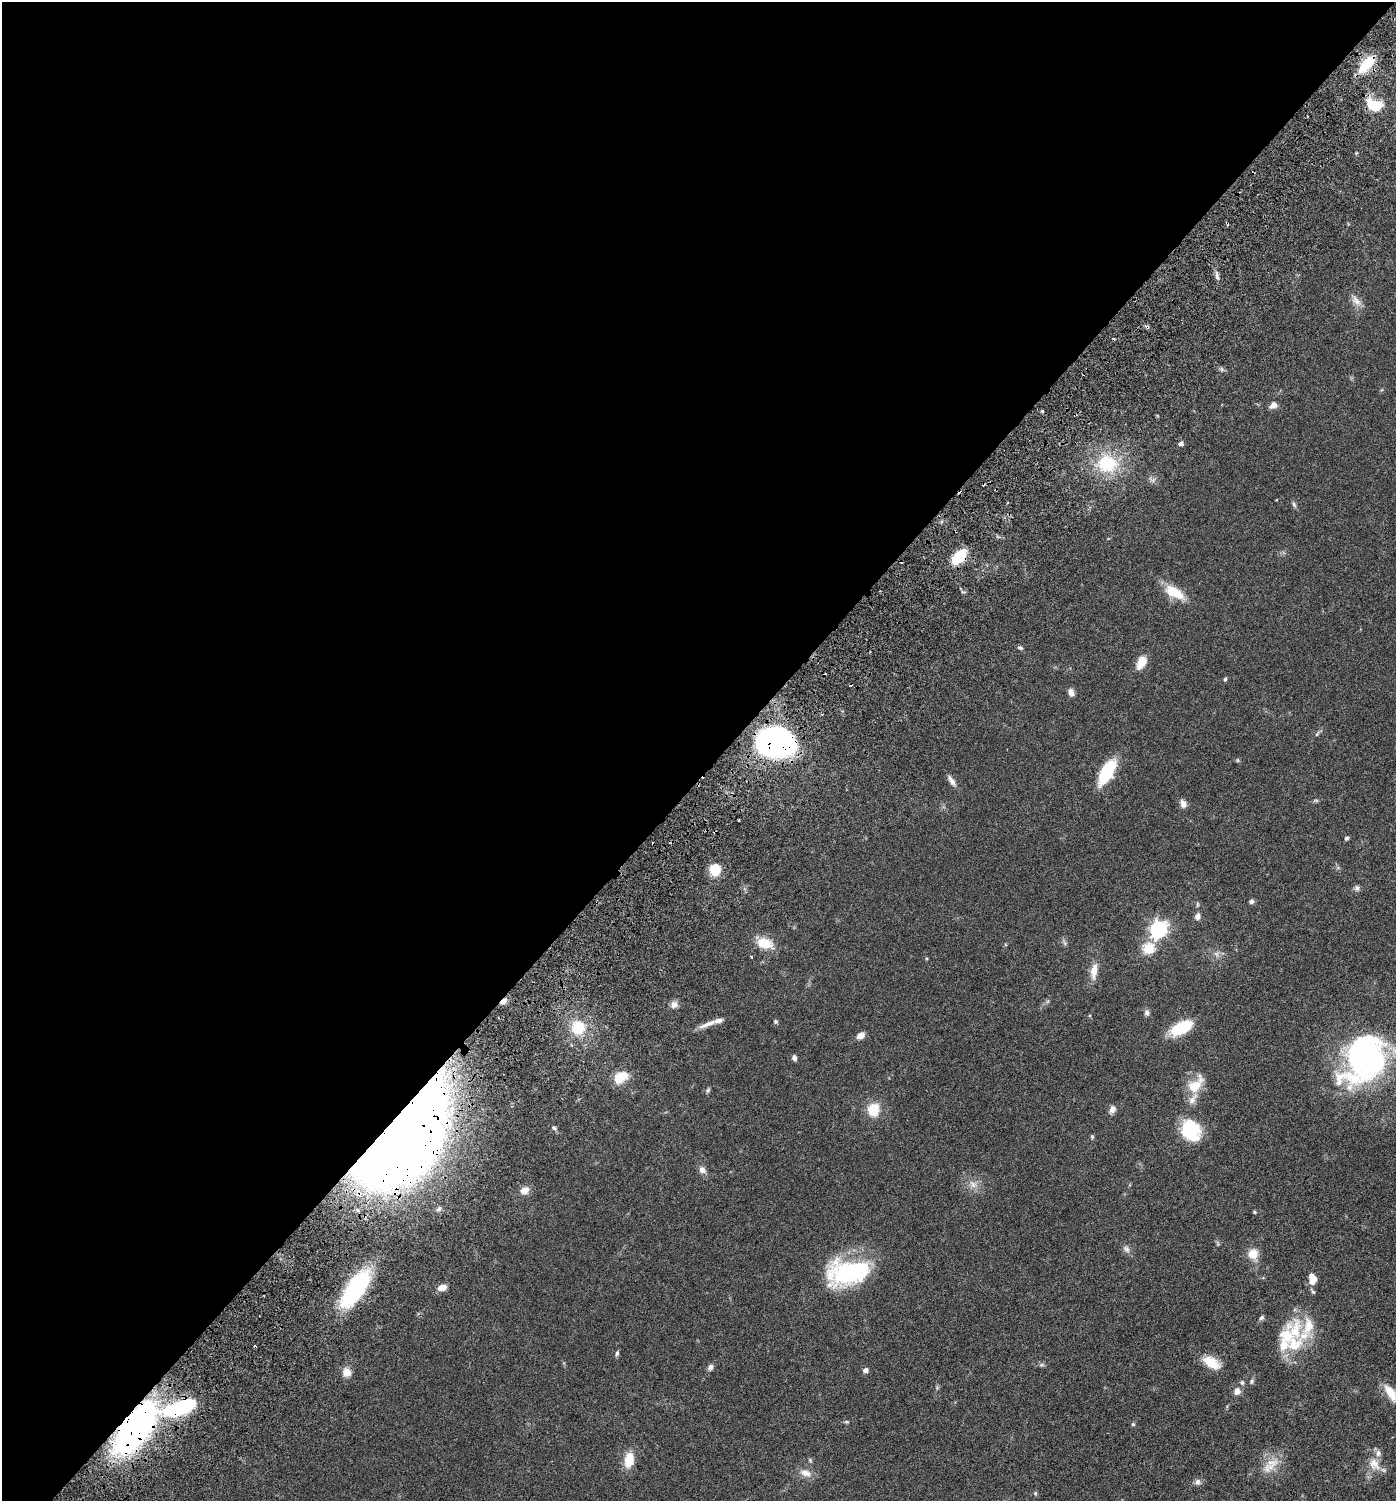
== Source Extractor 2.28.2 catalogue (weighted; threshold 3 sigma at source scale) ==
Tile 5 of 4 x 4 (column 1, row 2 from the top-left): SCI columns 252-1645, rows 3096-4594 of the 6205 x 6192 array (HDU 1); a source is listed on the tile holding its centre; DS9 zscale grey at full resolution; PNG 1398 x 1503 px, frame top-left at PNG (2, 2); no overlay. Shown black and unused: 52% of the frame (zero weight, under 3 of 6 exposures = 6% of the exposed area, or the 3 px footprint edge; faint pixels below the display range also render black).
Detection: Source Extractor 2.28.2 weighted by HDU 2 'WHT'; one run over the whole footprint, this tile lists its part. Background 0.0912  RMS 0.0046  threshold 0.0187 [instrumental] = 3 sigma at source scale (4.09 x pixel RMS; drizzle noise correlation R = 1.36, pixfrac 0.8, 0.05/0.05 arcsec/px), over >= 5 px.
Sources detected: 102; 1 too faint to see at this stretch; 1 inside a brighter object's white glare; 3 cosmic-ray / hot-pixel residue — not listed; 11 inside a brighter listed object's ellipse — not listed separately; the other 86 listed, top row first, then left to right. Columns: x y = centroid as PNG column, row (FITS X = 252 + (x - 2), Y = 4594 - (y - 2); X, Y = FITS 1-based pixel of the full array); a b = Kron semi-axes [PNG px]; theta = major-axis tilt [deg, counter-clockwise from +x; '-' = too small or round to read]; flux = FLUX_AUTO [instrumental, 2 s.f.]
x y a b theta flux
1367 64 25 10 47 11
1374 105 19 12 -10 11
1217 277 10 3 -79 1.1
1356 301 16 8 -48 2.9
1147 327 6 4 -19 0.74
1221 369 6 4 -70 0.64
1274 405 9 7 31 2.2
1042 411 4 4 - 0.46
1181 444 4 4 - 1.6
1107 463 16 14 3 21
1294 504 8 5 -63 0.84
959 557 16 9 47 14
1174 592 27 12 -29 8.8
1020 648 7 4 -13 0.7
1141 662 12 7 65 7.5
1225 679 5 4 - 0.54
1071 692 9 6 -70 1.9
1317 734 9 3 57 0.71
776 743 28 21 6 140
1237 760 6 3 -71 0.46
1107 772 25 10 61 23
952 781 14 6 -56 2.1
1183 804 9 7 -72 2.2
1346 838 5 4 - 0.79
715 870 13 11 -86 7.9
1357 888 9 7 -74 1.1
1251 901 6 6 - 0.88
1197 904 6 4 -72 0.52
1197 916 7 6 - 1.8
1158 929 7 7 - 120
764 943 19 12 -18 8
1065 943 7 4 -71 0.76
1148 948 6 6 - 25
927 958 4 3 - 0.44
1094 971 19 8 82 4.4
503 1001 8 5 44 1.9
674 1004 9 8 - 2
1147 1012 7 7 - 1.2
776 1021 6 5 - 0.61
705 1025 19 6 25 2.7
578 1027 17 16 - 11
1181 1027 22 11 27 18
861 1036 8 6 25 2.7
1365 1057 52 41 63 99
794 1058 6 5 - 1.4
622 1076 13 10 -17 6.2
1195 1085 27 14 51 8.8
708 1090 7 4 60 0.69
1112 1109 10 7 67 1.7
873 1110 10 9 - 12
554 1128 6 5 - 0.7
1190 1130 23 18 -55 20
407 1133 95 50 60 650
1092 1136 5 4 - 0.58
702 1170 10 8 -47 2
973 1184 12 8 -59 2.6
525 1190 11 8 27 2.9
1254 1212 5 3 - 0.42
1126 1249 11 7 -51 1.6
1253 1254 12 12 - 4.9
848 1273 47 25 10 46
1312 1279 14 9 -81 4.3
442 1287 8 6 15 3.7
355 1289 43 17 55 44
1262 1317 7 5 45 0.82
1295 1330 37 23 86 19
255 1347 3 2 - 0.6
617 1353 7 4 79 0.77
1211 1363 21 11 -32 7.4
710 1367 8 6 63 1.4
865 1370 5 5 - 1.7
347 1372 11 10 - 3.3
1251 1381 7 5 44 0.75
1242 1383 7 5 -57 0.82
1237 1391 9 8 - 2.3
1391 1393 23 9 -58 6
178 1408 39 14 20 37
846 1422 7 3 0 0.55
1133 1424 5 4 - 0.48
136 1427 44 19 57 170
629 1460 14 9 80 9
1374 1464 19 13 -51 5.5
1271 1467 25 11 22 5.9
805 1473 17 9 -15 3.3
1198 1482 9 7 76 1.4
1035 1493 5 4 - 0.5
Overlapping masked pixels (flux is a lower limit): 9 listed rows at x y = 1367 64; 1147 327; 959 557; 776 743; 503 1001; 407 1133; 255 1347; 178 1408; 136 1427
Isophote crosses this tile's border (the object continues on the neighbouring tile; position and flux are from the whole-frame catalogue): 1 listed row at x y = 1365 1057